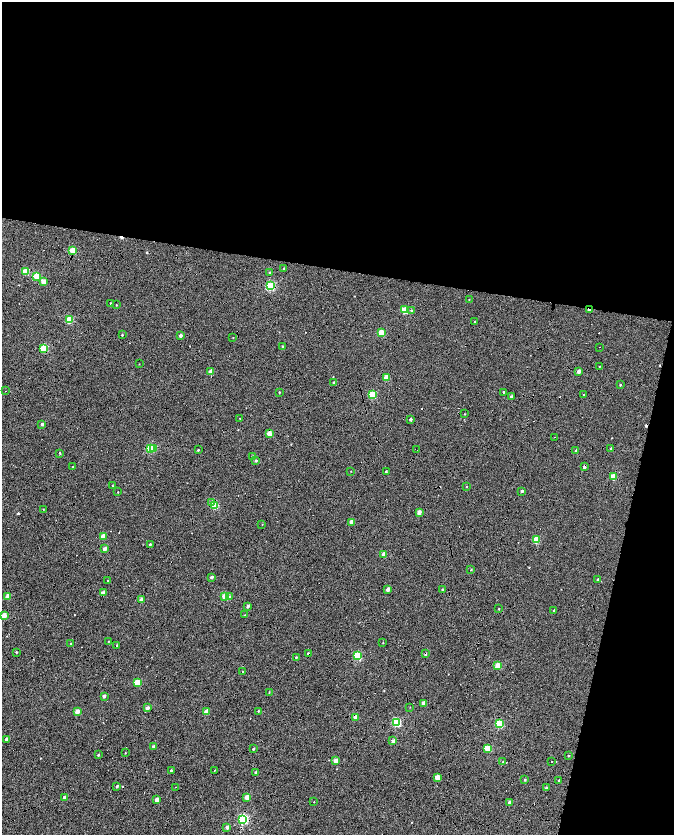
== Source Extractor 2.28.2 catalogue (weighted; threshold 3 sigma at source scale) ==
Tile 4 of 4 x 4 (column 4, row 1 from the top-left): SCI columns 4035-5378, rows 5276-6940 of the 5378 x 7161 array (HDU 1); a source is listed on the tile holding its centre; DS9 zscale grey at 2 x 2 block average (1 PNG px = mean of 2 x 2 image px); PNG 676 x 837 px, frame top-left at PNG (2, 2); each listed source drawn as its Kron ellipse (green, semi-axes under 4 px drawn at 4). Shown black and unused: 41% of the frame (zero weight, under 7 of 14 exposures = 4% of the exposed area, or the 3 px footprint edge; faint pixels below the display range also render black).
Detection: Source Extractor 2.28.2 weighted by HDU 2 'WHT'; one run over the whole footprint, this tile lists its part. Background -0.013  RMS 0.0053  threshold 0.0217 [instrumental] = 3 sigma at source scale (4.09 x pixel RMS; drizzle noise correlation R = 1.36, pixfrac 0.8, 0.0396/0.0396 arcsec/px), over >= 5 px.
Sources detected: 167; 31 cosmic-ray / hot-pixel residue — neither listed nor drawn; the other 136 listed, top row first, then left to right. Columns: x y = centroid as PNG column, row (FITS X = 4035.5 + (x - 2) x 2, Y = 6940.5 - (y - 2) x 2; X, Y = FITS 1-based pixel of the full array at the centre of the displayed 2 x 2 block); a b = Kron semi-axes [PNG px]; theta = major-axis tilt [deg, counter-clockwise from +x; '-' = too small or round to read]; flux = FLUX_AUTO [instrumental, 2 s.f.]
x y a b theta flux
73 250 3 3 - 35
284 268 2 2 - 0.76
26 271 3 3 - 36
269 273 3 2 - 1.1
37 276 3 3 - 36
44 281 2 2 - 12
270 286 3 3 - 110
469 300 2 2 - 0.39
111 303 2 2 - 0.95
116 305 2 2 - 0.73
405 310 3 3 - 42
589 310 3 2 - 5.8
411 311 3 3 - 1.2
69 320 3 3 - 52
475 322 2 2 - 0.56
381 333 3 3 - 33
122 335 2 2 - 0.92
180 335 2 2 - 5.1
233 337 2 2 - 0.41
283 347 2 2 - 2.8
600 347 2 2 - 1.7
44 348 3 3 - 60
139 364 2 2 - 0.41
599 367 2 2 - 0.4
578 371 2 2 - 7.7
211 372 3 2 - 11
386 378 3 2 - 21
334 382 2 2 - 2.2
620 385 2 2 - 0.8
6 391 2 2 - 1.2
279 392 2 2 - 0.91
503 392 2 2 - 0.89
584 394 3 2 - 0.87
372 395 3 3 - 58
511 396 2 2 - 2.9
465 414 2 2 - 0.57
240 418 2 2 - 0.37
411 419 2 2 - 3.2
42 424 2 2 - 2.8
269 433 3 2 - 19
554 437 2 2 - 0.85
150 448 3 3 - 62
154 448 3 2 - 18
611 449 3 2 - 3.2
198 450 2 2 - 1.2
417 450 2 2 - 1
576 450 3 2 - 2.9
60 453 2 2 - 14
252 456 2 2 - 0.84
255 461 3 2 - 2.1
73 467 2 2 - 0.76
584 467 2 2 - 4.5
351 471 2 2 - 0.42
386 471 2 2 - 1.2
613 477 3 3 - 31
112 486 2 2 - 0.64
466 487 2 2 - 0.51
522 491 2 2 - 2.4
118 492 2 2 - 0.49
212 503 3 2 - 8.9
215 506 3 3 - 41
43 509 2 2 - 0.43
419 512 2 2 - 10
351 522 3 2 - 14
262 524 2 2 - 0.44
103 536 2 2 - 13
536 540 3 2 - 31
150 544 2 2 - 1.4
105 549 2 2 - 9.3
384 554 2 2 - 13
471 570 2 2 - 0.73
211 577 2 2 - 4.1
597 579 2 2 - 0.84
107 580 2 2 - 0.58
388 589 2 2 - 6.8
442 589 2 2 - 1
103 593 2 2 - 10
7 597 2 2 - 14
225 597 3 3 - 38
230 597 3 3 - 1.9
141 600 2 2 - 10
248 606 2 2 - 3.3
499 609 2 2 - 0.65
554 610 2 2 - 2.3
245 615 2 2 - 0.57
4 616 3 2 - 19
108 641 2 2 - 0.49
383 643 2 2 - 0.4
71 644 2 2 - 0.54
117 645 2 2 - 1.1
16 652 3 2 - 0.92
308 654 2 2 - 2.1
425 654 2 2 - 2.7
357 656 3 3 - 75
296 657 2 2 - 0.99
498 666 3 2 - 24
243 672 2 2 - 1.3
137 682 3 2 - 27
269 692 3 2 - 0.6
104 696 2 2 - 4.9
424 703 2 2 - 13
410 707 2 2 - 0.55
147 708 2 2 - 5.4
258 711 2 2 - 0.97
77 712 3 2 - 15
206 712 2 2 - 13
356 717 2 2 - 13
396 723 3 3 - 79
499 724 3 3 - 65
6 739 3 2 - 3.2
393 741 3 2 - 4.5
154 746 2 2 - 4.5
253 749 2 2 - 1.9
488 749 3 3 - 41
125 753 3 2 - 0.56
98 755 2 2 - 2.1
568 755 3 2 - 0.79
336 761 2 2 - 13
503 762 3 2 - 1.7
551 762 2 2 - 0.48
171 770 2 2 - 1.5
214 771 2 2 - 2.2
256 772 2 2 - 5.3
437 777 3 2 - 17
525 780 3 2 - 1.2
559 780 2 2 - 1.4
117 786 2 2 - 1.9
176 787 2 2 - 0.47
546 788 3 2 - 2.5
64 797 2 2 - 3.5
247 797 2 2 - 14
157 800 2 2 - 9.2
314 802 2 2 - 0.46
509 803 2 2 - 7.3
243 819 3 3 - 150
227 827 3 2 - 5.2
Overlapping masked pixels (flux is a lower limit): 12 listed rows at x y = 270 286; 589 310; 44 348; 269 433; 150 448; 584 467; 215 506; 103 593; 308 654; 425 654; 356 717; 396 723